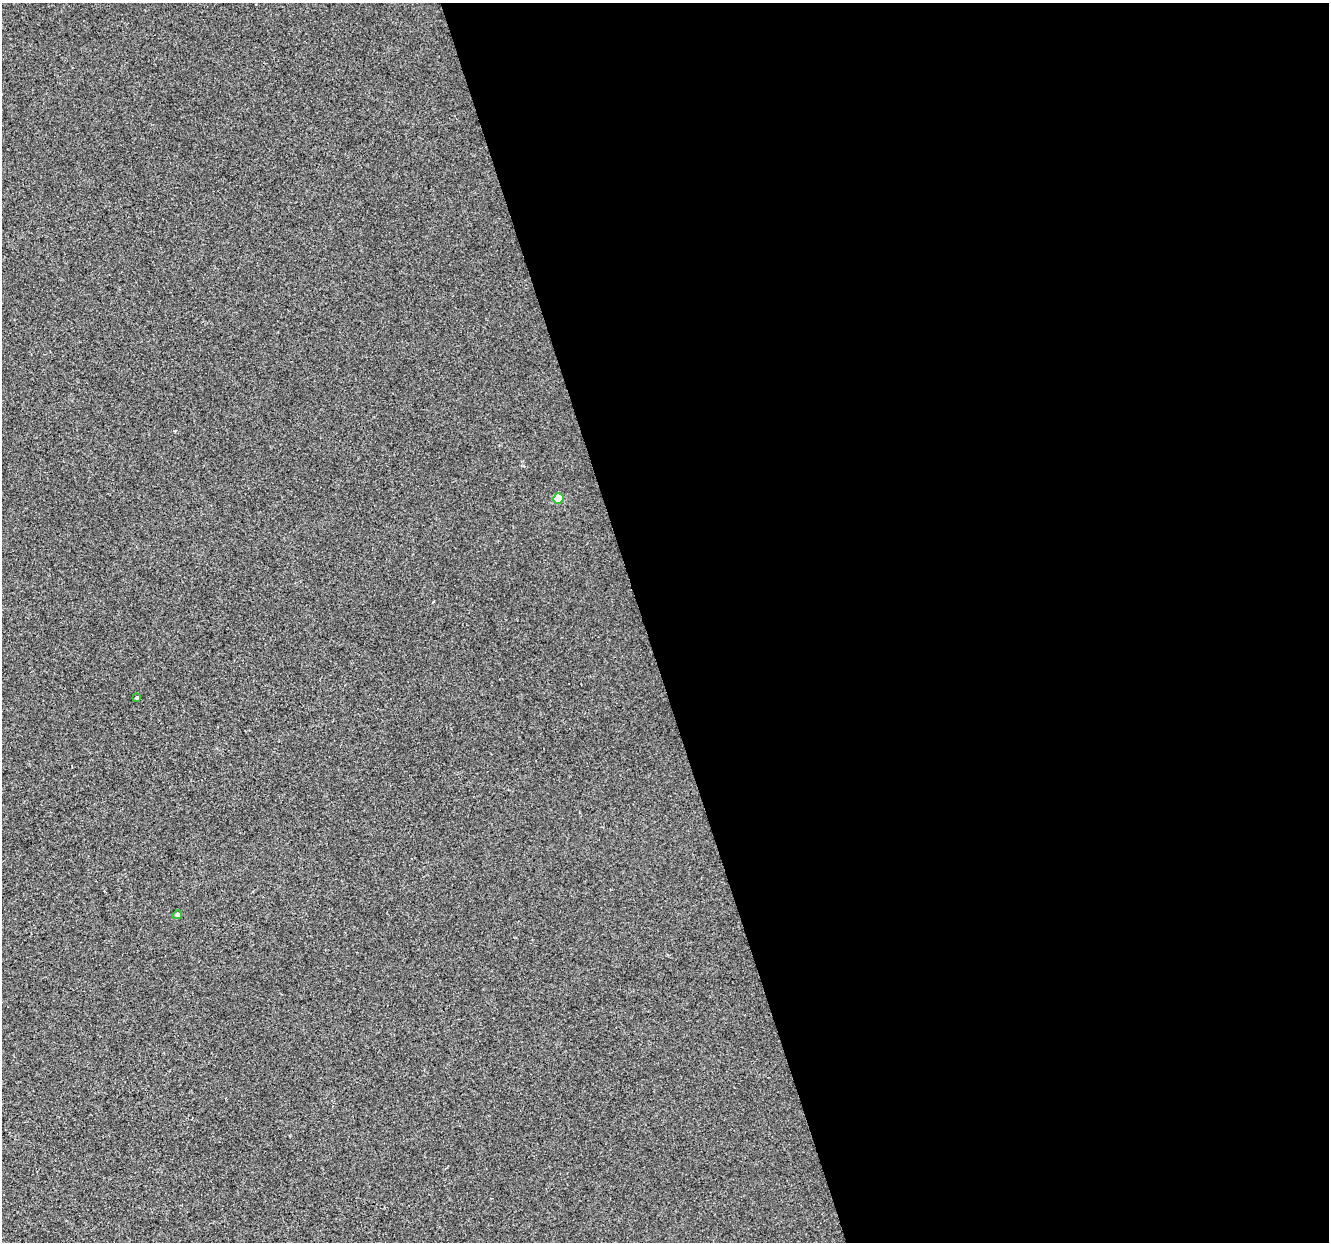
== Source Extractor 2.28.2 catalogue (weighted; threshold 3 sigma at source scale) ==
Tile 8 of 4 x 4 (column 4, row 2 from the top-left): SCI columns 3982-5308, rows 2588-3827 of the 5308 x 5123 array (HDU 1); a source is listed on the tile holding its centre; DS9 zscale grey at full resolution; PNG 1331 x 1244 px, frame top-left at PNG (2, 3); each listed source drawn as its Kron ellipse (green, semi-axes under 4 px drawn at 4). Shown black and unused: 52% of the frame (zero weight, under 2 of 3 exposures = <1% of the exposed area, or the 3 px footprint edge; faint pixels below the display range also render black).
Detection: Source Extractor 2.28.2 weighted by HDU 2 'WHT'; one run over the whole footprint, this tile lists its part. Background -8.58e-04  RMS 0.0056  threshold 0.0252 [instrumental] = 3 sigma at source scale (4.5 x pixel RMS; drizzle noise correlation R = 1.50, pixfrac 1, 0.0396/0.0396 arcsec/px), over >= 5 px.
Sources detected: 3; all 3 listed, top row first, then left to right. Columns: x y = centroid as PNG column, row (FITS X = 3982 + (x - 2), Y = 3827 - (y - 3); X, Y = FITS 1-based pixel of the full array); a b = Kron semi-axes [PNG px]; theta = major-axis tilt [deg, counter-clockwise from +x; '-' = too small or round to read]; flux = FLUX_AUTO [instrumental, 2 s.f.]
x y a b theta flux
558 498 5 5 - 16
136 698 4 3 - 1.5
178 915 4 4 - 1.8